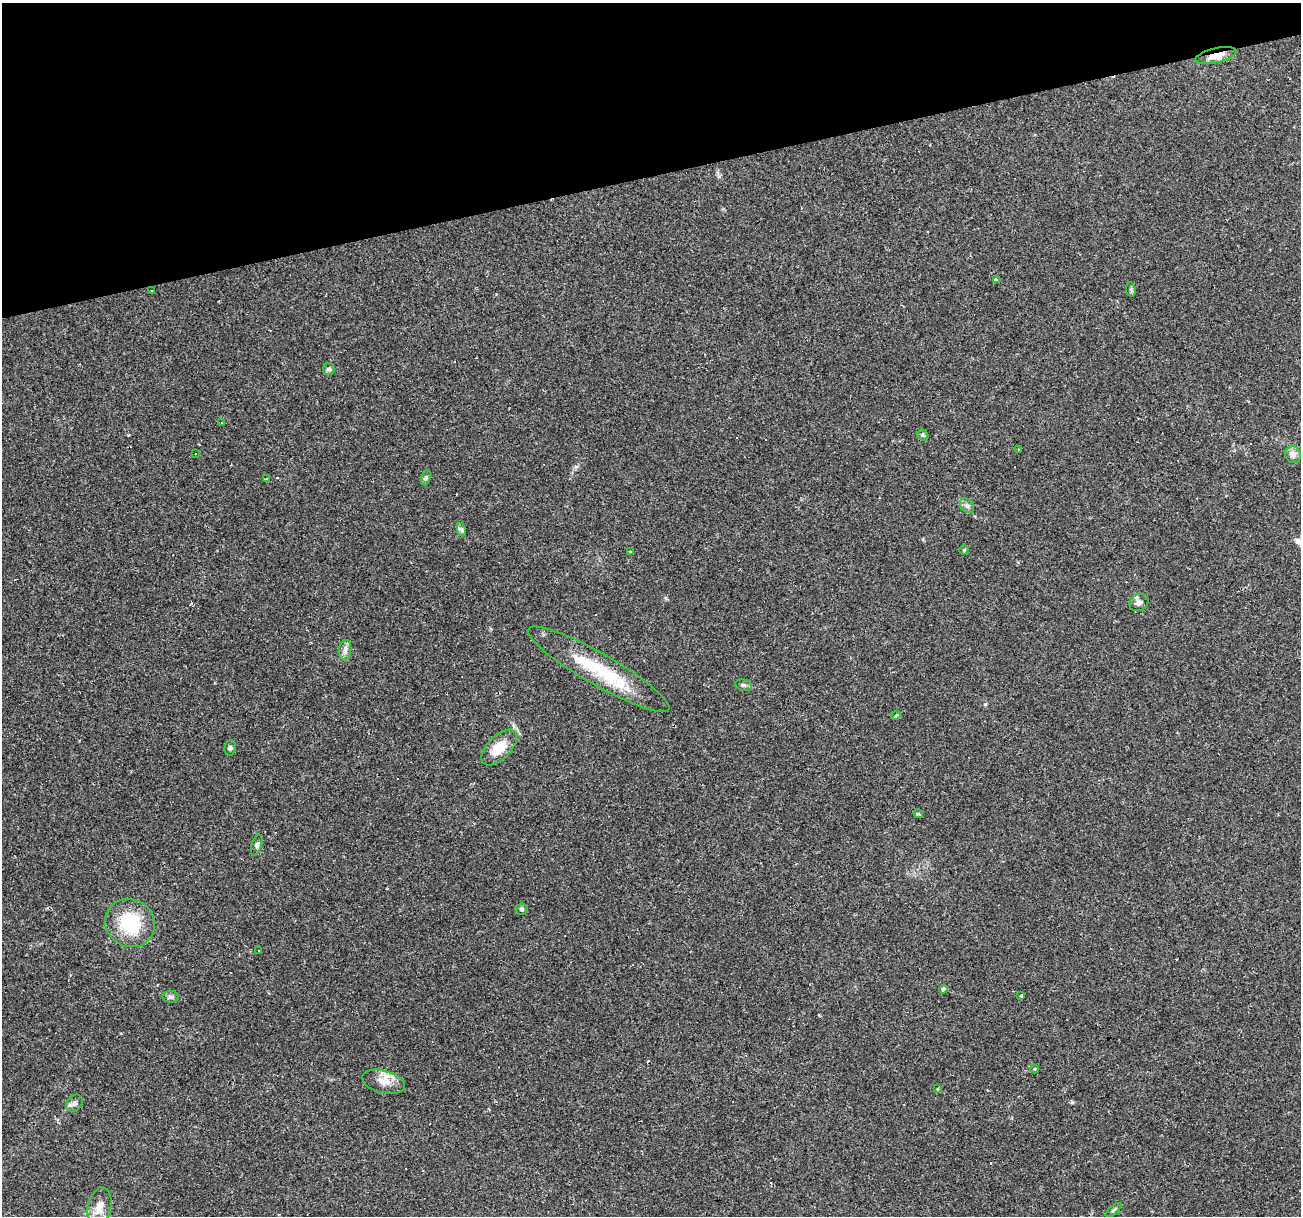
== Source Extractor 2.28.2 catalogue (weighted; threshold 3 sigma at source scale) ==
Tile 3 of 4 x 4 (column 3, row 1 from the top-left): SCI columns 2598-3896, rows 3688-4901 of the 5194 x 4998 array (HDU 1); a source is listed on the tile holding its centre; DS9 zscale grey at full resolution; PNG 1303 x 1218 px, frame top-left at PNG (2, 3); each listed source drawn as its Kron ellipse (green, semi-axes under 4 px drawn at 4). Shown black and unused: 14% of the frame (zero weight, under 2 of 3 exposures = <1% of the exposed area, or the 3 px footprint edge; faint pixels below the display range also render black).
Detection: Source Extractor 2.28.2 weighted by HDU 2 'WHT'; one run over the whole footprint, this tile lists its part. Background 0.0476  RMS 0.0041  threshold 0.0186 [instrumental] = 3 sigma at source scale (4.5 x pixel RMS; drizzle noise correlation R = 1.50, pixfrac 1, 0.0396/0.0396 arcsec/px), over >= 5 px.
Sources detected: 62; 25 cosmic-ray / hot-pixel residue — neither listed nor drawn; the other 37 listed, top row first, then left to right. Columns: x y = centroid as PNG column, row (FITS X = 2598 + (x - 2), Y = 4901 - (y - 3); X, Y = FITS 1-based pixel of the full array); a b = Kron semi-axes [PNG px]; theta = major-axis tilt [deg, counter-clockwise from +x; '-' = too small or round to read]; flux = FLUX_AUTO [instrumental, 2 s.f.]
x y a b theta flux
1216 56 21 7 13 5.3
996 279 4 3 - 0.74
1131 290 7 5 -80 0.72
151 291 3 3 - 1
329 369 6 6 - 0.85
221 423 3 3 - 0.31
923 435 6 5 - 0.58
1019 450 3 2 - 0.77
196 454 3 3 - 0.96
1293 454 9 8 - 2.7
426 478 8 4 71 0.77
266 479 3 3 - 0.75
967 506 8 6 -47 1.3
462 530 7 4 -71 0.82
964 550 4 4 - 0.41
631 552 3 3 - 1.1
1139 602 10 8 28 1.8
345 650 10 6 83 1.7
599 669 81 16 -30 27
744 685 8 6 -14 0.93
896 716 5 4 - 0.5
230 748 8 5 82 0.92
499 748 22 11 45 8.2
918 814 5 4 - 0.96
257 845 11 5 73 1.1
522 909 6 6 - 0.83
130 923 25 23 -32 22
259 951 3 2 - 0.53
943 989 4 4 - 2.8
1021 996 3 3 - 2.9
170 997 8 6 -3 1.1
1035 1069 4 4 - 0.53
384 1082 22 11 -15 5.2
937 1089 3 3 - 0.71
74 1103 9 7 48 1.6
100 1207 19 11 78 5.1
1113 1210 9 3 40 0.68
Overlapping masked pixels (flux is a lower limit): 1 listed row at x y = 1216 56
Unlisted compact peaks at least as high as the median listed source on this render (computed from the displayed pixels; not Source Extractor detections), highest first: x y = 985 704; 1072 1102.